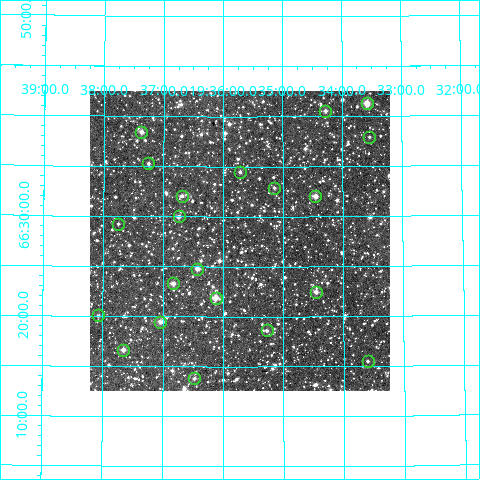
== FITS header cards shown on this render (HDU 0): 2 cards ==
NAXIS1  =                  300
NAXIS2  =                  300

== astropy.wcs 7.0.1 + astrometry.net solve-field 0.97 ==
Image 300 x 300 px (HDU 0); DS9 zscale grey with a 90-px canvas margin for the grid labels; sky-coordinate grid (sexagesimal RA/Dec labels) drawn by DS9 from the SOLVED WCS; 21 Tycho-2 reference stars matched to detected sources circled (green)
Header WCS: RA---TAN/DEC--TAN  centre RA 19:35:43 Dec +66:28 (293.93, +66.46 deg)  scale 6 arcsec/px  FOV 30.0' x 30.0'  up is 0 deg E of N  parity normal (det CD < 0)
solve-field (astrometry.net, Tycho-2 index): VERIFIED the header's WCS against the Tycho-2 star catalogue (verified at 2 index scales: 9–21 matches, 0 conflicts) and refined it, rather than solving blind
Solved WCS: RA---TAN-SIP/DEC--TAN-SIP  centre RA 19:35:43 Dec +66:28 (293.93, +66.46 deg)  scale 6 arcsec/px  FOV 30.0' x 30.0'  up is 0 deg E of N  parity normal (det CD < 0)
The solver's refit moves the header's centre by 1.5 arcsec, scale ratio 0.9998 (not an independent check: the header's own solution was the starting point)
Tycho-2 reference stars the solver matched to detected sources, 21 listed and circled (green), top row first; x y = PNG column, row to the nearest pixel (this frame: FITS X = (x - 90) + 1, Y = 300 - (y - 91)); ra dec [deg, ICRS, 3 dp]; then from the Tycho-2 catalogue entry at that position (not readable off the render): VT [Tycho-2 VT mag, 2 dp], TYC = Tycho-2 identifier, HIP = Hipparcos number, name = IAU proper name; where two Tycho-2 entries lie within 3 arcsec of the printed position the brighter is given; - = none
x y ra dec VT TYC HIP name
367 103 293.395 +66.688 10.41 4242-489-1 - -
325 111 293.570 +66.675 11.57 4242-389-1 - -
141 132 294.342 +66.641 11.36 4242-1304-1 - -
369 137 293.385 +66.632 12.04 4242-763-1 - -
148 163 294.313 +66.588 11.64 4242-1500-1 - -
240 172 293.929 +66.574 12.02 4242-868-1 - -
274 188 293.786 +66.548 11.91 4242-749-1 - -
182 196 294.171 +66.534 11.90 4242-1506-1 - -
315 196 293.614 +66.535 11.11 4242-1047-1 - -
179 216 294.185 +66.500 10.90 4242-1336-1 - -
118 224 294.438 +66.487 12.60 4242-1320-1 - -
197 269 294.107 +66.413 11.19 4242-1145-1 - -
173 283 294.207 +66.389 11.40 4242-1231-1 - -
316 292 293.614 +66.374 10.78 4242-481-1 - -
216 298 294.031 +66.365 9.84 4242-1493-1 - -
98 315 294.517 +66.334 11.85 4242-1311-1 - -
160 322 294.261 +66.325 11.70 4242-1247-1 - -
267 330 293.819 +66.310 11.93 4242-587-1 - -
123 350 294.413 +66.277 10.83 4242-1153-1 - -
368 361 293.400 +66.258 12.36 4242-726-1 - -
194 378 294.118 +66.230 11.57 4242-1510-1 - -